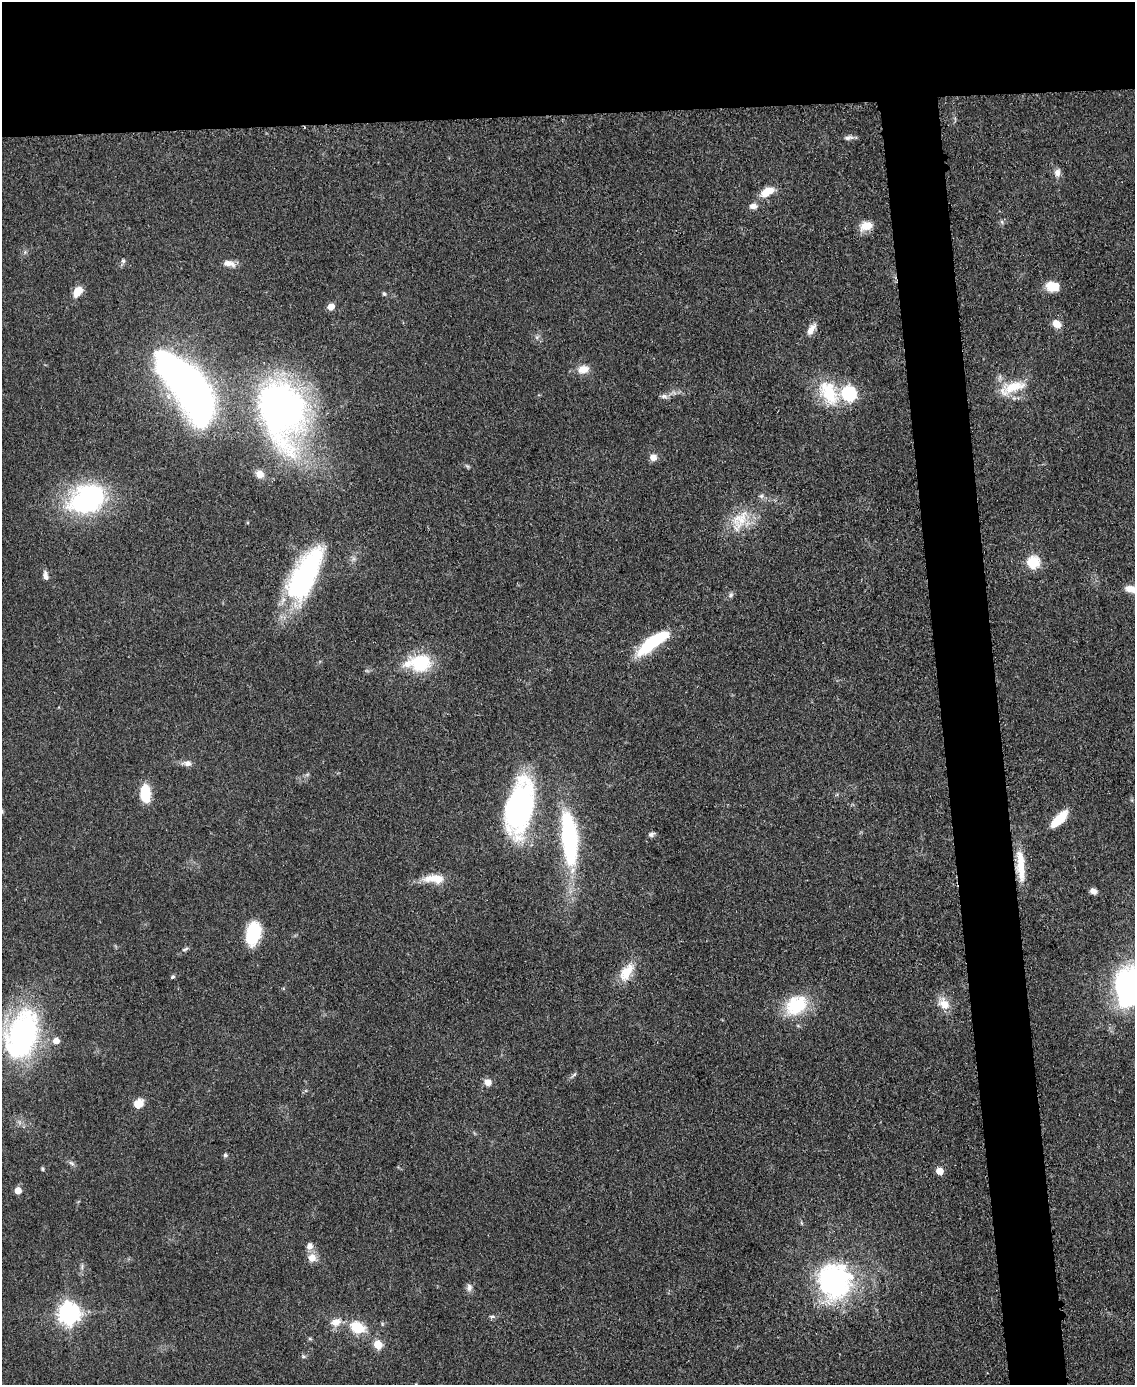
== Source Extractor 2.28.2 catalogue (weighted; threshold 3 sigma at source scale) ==
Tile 2 of 4 x 3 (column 2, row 1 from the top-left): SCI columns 1137-2269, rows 3009-4391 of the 4543 x 4526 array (HDU 1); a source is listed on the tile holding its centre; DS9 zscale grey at full resolution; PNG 1137 x 1387 px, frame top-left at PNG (2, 2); no overlay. Shown black and unused: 13% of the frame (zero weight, under 3 of 5 exposures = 1% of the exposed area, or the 3 px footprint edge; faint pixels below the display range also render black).
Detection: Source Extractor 2.28.2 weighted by HDU 2 'WHT'; one run over the whole footprint, this tile lists its part. Background 0.0622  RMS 0.006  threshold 0.0271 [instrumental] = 3 sigma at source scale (4.5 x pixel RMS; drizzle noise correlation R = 1.50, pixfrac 1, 0.05/0.05 arcsec/px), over >= 5 px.
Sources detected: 77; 4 inside a brighter object's white glare — not listed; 3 inside a brighter listed object's ellipse — not listed separately; the other 70 listed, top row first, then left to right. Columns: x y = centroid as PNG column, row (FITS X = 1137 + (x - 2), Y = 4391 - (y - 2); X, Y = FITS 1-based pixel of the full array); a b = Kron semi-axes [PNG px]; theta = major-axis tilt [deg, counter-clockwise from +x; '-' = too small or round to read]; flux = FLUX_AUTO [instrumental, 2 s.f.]
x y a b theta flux
848 138 13 6 9 2.3
1057 173 9 7 -85 3.6
767 192 17 9 29 10
753 206 9 7 0 3.3
866 226 14 10 19 8.3
123 261 6 5 - 1.3
229 263 16 7 -11 4.5
1052 286 14 9 -10 11
78 291 10 7 50 9.9
384 294 5 5 - 0.92
331 307 5 5 - 8.4
1056 324 10 8 -40 5.8
811 329 16 7 56 5.1
583 369 15 10 12 6.6
1012 387 36 12 20 17
193 390 63 31 -54 340
829 393 36 21 -62 27
849 394 7 7 - 94
664 396 10 6 -1 2.2
280 409 50 32 -77 350
653 457 10 9 - 3.5
260 474 10 9 - 5.2
761 496 7 6 - 1.5
87 499 43 30 28 84
739 520 26 19 31 18
1033 562 6 6 - 65
305 575 62 25 62 100
45 576 12 5 -78 2.7
1129 588 10 8 -15 3.5
731 595 8 6 55 1.6
652 642 39 12 36 38
420 663 28 22 -4 28
188 763 10 8 -4 3.1
145 794 15 8 -85 28
519 808 51 24 79 140
1059 819 22 8 45 15
651 834 8 6 22 1.6
569 836 46 16 -83 90
1021 866 45 9 -86 15
430 878 22 11 4 9
1093 891 7 6 - 3.4
253 933 24 14 78 28
185 949 10 4 22 1.3
626 972 26 13 59 13
173 977 6 4 42 0.94
1130 986 29 26 77 160
944 1004 18 13 -50 8
796 1005 30 22 37 30
22 1035 42 26 71 150
56 1041 6 5 - 5.7
574 1074 7 4 44 1.1
488 1082 7 7 - 5.2
139 1104 11 9 37 7.7
225 1155 5 5 - 1.2
72 1163 9 6 -40 1.7
42 1169 5 4 - 0.78
939 1171 5 5 - 11
18 1191 5 5 - 8.4
802 1223 6 4 -69 0.76
312 1258 12 11 - 5.4
82 1267 8 5 73 1.5
827 1280 54 49 -75 93
469 1287 11 7 87 2.5
69 1313 9 8 - 400
492 1317 8 4 -7 1.2
336 1322 13 10 20 6.2
357 1328 15 11 -22 18
310 1339 6 4 -2 0.78
378 1345 5 5 - 19
303 1356 6 5 - 1
Isophote crosses this tile's border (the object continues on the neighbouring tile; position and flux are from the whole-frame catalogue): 1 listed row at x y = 1130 986